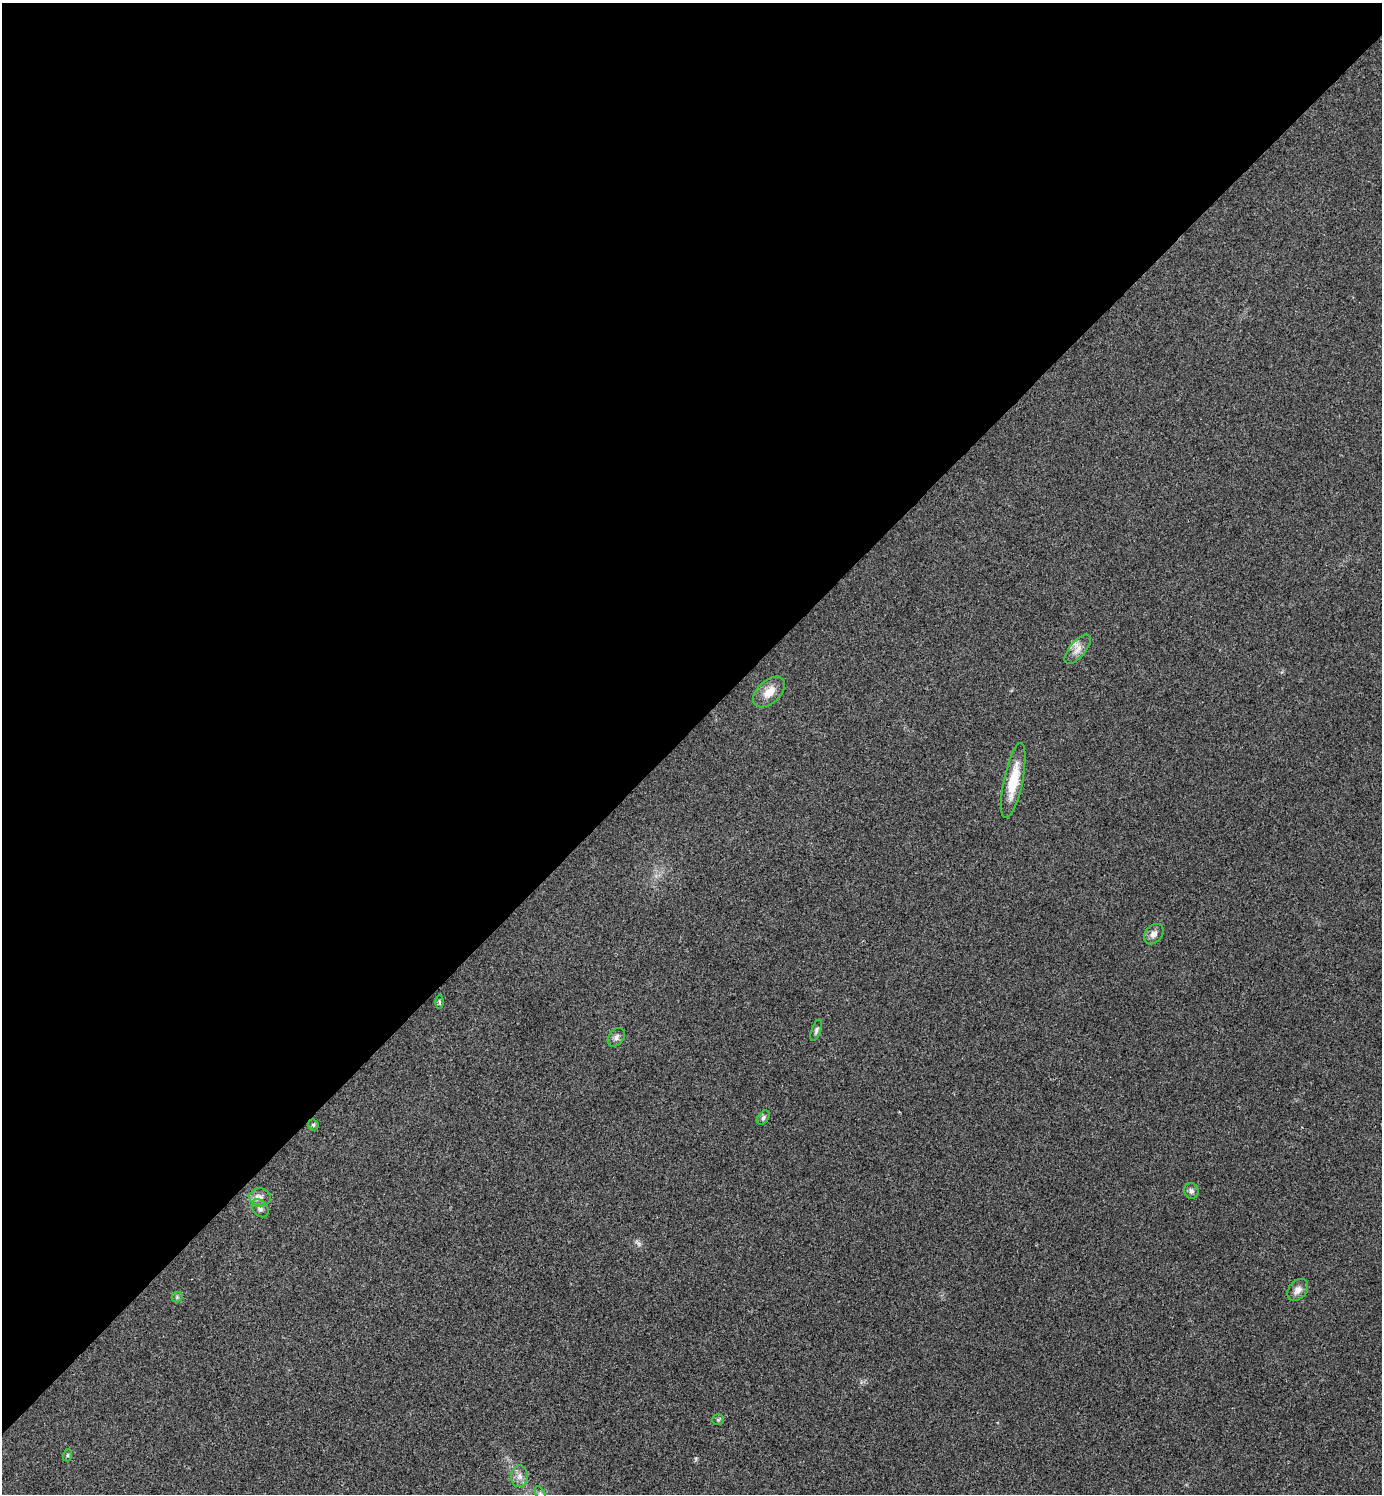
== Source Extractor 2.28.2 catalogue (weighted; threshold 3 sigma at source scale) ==
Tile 2 of 4 x 4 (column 2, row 1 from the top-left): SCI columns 1682-3061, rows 4483-5974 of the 5980 x 5981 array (HDU 1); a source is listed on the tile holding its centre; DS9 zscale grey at full resolution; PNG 1384 x 1496 px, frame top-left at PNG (2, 3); each listed source drawn as its Kron ellipse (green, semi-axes under 4 px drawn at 4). Shown black and unused: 49% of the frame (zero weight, under 3 of 4 exposures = <1% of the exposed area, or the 3 px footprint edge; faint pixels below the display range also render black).
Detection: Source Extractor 2.28.2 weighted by HDU 2 'WHT'; one run over the whole footprint, this tile lists its part. Background 0.0281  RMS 0.0053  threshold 0.024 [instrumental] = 3 sigma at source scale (4.5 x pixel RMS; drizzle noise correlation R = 1.50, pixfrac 1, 0.05/0.05 arcsec/px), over >= 5 px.
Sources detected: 19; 1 too faint to see at this stretch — neither listed nor drawn; the other 18 listed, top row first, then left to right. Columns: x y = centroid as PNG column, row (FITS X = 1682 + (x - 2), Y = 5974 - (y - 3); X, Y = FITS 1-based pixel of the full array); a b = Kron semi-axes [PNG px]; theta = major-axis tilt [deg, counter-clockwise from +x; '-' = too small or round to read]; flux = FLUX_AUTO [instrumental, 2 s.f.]
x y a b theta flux
1078 649 18 8 50 4.3
769 692 19 11 43 6.9
1013 781 38 9 78 16
1154 934 11 8 47 3
439 1002 6 4 -89 0.68
816 1030 11 4 70 1.3
616 1037 10 7 51 2.1
763 1117 8 5 50 1.2
313 1125 6 5 - 0.83
1191 1191 8 7 - 1.5
260 1197 11 9 -7 3
260 1208 10 7 -51 2.1
1298 1290 12 9 49 3.4
177 1297 5 5 - 0.9
718 1420 6 5 - 0.78
68 1455 6 4 72 0.66
519 1476 11 8 86 3.1
540 1493 8 4 -58 1.2
Isophote crosses this tile's border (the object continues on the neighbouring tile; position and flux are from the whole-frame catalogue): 1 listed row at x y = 540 1493